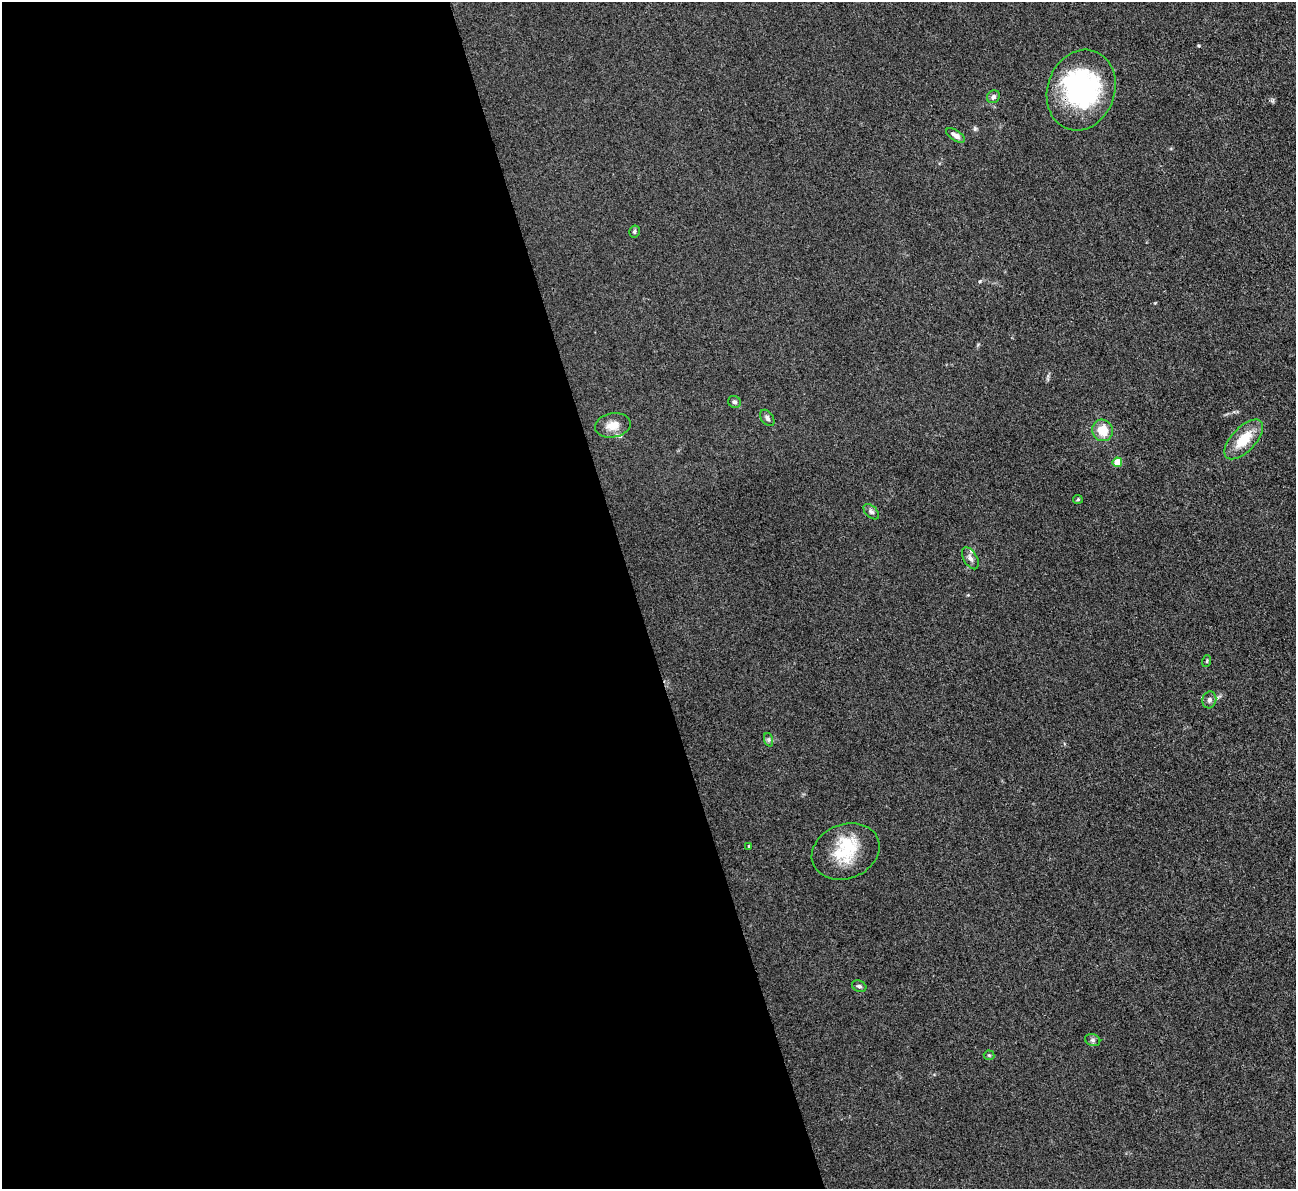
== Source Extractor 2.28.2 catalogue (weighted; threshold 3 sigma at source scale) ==
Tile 9 of 4 x 4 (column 1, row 3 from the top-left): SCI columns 1-1294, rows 1454-2640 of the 5174 x 5158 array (HDU 1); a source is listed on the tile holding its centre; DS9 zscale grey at full resolution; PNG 1298 x 1191 px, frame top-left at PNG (2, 2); each listed source drawn as its Kron ellipse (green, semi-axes under 4 px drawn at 4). Shown black and unused: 49% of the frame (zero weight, under 3 of 4 exposures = <1% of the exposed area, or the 3 px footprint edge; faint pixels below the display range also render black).
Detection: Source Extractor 2.28.2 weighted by HDU 2 'WHT'; one run over the whole footprint, this tile lists its part. Background 0.0504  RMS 0.0051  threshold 0.0229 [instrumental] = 3 sigma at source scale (4.5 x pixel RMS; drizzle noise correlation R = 1.50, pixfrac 1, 0.05/0.05 arcsec/px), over >= 5 px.
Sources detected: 24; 1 inside a brighter object's white glare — neither listed nor drawn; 2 inside a brighter listed object's ellipse — not listed separately; the other 21 listed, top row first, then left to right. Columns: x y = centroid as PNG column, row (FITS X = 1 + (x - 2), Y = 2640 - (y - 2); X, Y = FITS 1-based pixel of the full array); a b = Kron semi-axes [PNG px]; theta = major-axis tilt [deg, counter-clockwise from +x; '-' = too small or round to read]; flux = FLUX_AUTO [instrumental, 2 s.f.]
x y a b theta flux
1081 90 41 33 71 74
993 97 7 6 - 1.4
956 135 11 5 -32 2.6
634 231 6 5 - 0.88
734 402 6 6 - 1.2
767 418 9 5 -53 1.4
613 425 18 12 10 6.2
1102 430 11 10 - 9.5
1244 439 25 12 46 13
1117 462 5 4 - 9.5
1078 499 5 4 - 0.59
871 512 9 5 -45 1.4
970 558 12 6 -60 2.4
1207 661 6 3 72 0.58
1209 700 8 7 - 1.8
769 740 7 4 -72 0.96
749 846 3 2 - 0.51
846 851 35 27 21 22
859 986 7 5 -26 1.3
1093 1040 8 6 -21 1.1
989 1055 5 5 - 0.57
Overlapping masked pixels (flux is a lower limit): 1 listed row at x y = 1081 90